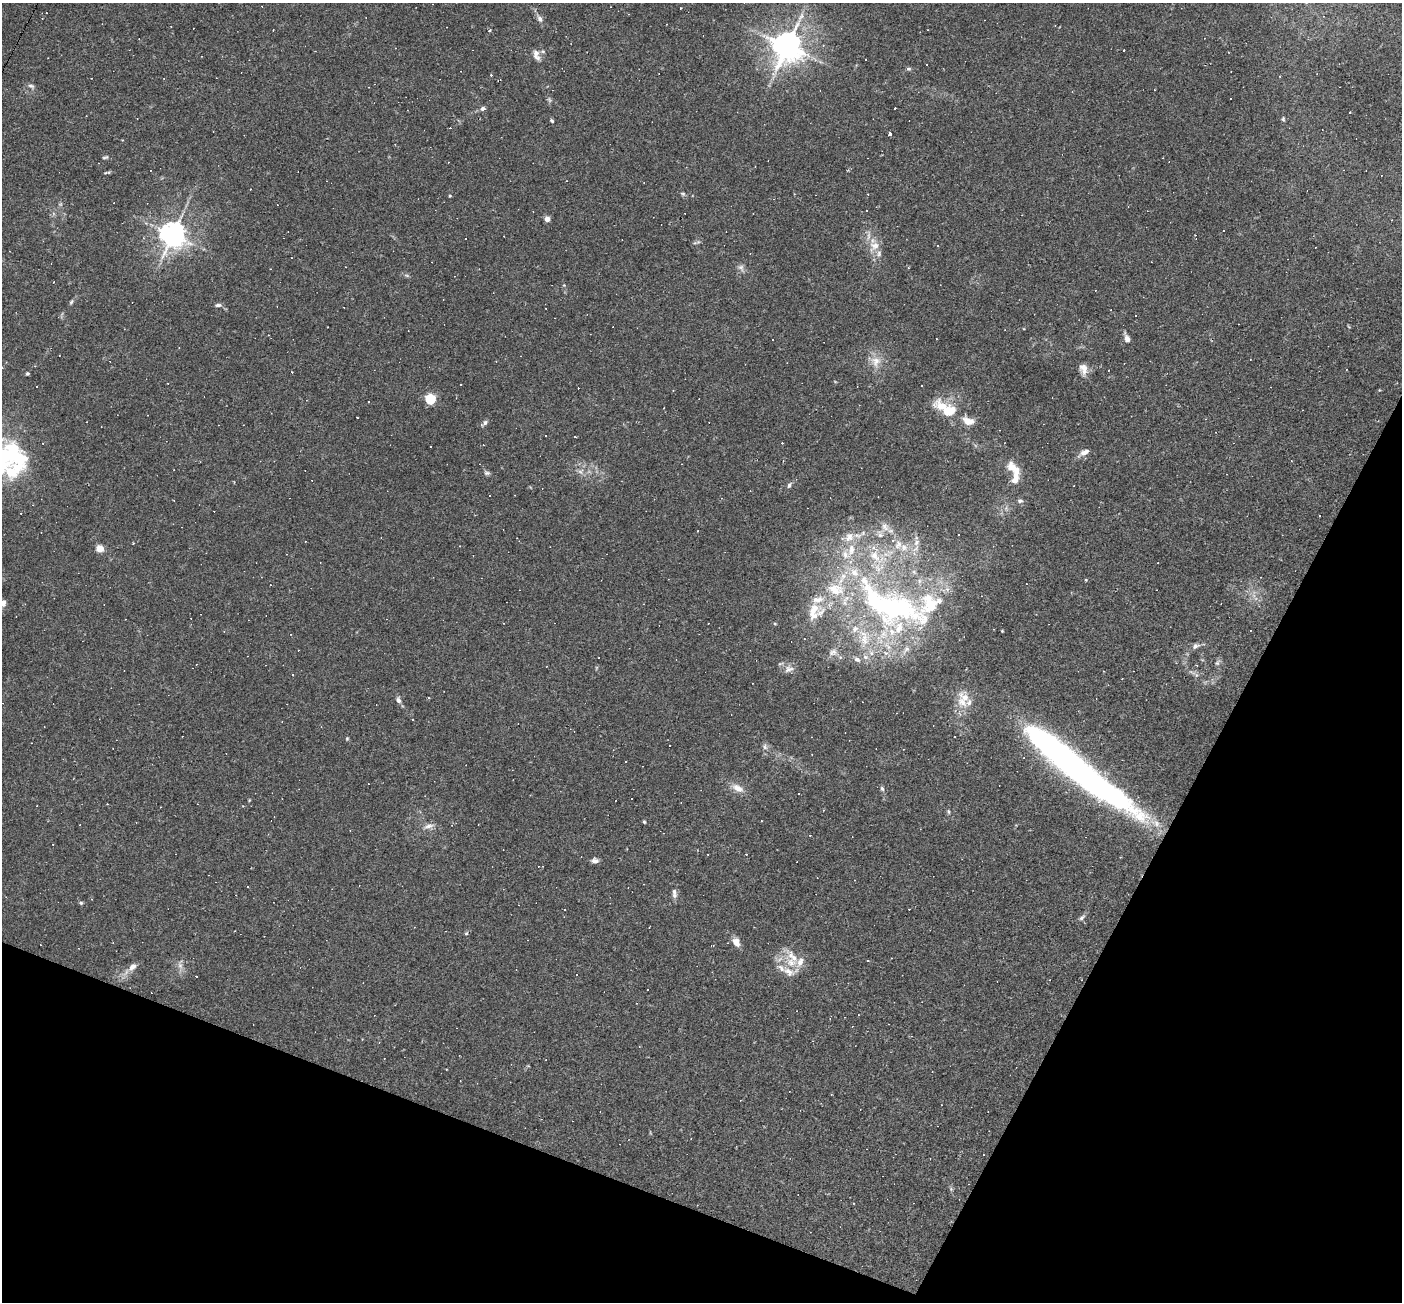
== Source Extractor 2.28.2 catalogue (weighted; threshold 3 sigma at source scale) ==
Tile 15 of 4 x 4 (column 3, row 4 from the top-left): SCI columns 2799-4198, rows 272-1571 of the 5597 x 5610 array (HDU 1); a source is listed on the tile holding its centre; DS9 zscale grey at full resolution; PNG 1404 x 1304 px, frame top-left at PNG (2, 3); no overlay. Shown black and unused: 21% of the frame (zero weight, under 2 of 3 exposures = <1% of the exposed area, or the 3 px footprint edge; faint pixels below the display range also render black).
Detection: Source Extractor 2.28.2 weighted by HDU 2 'WHT'; one run over the whole footprint, this tile lists its part. Background 0.0261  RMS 0.0043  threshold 0.0194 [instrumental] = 3 sigma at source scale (4.5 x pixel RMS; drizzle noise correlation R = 1.50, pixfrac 1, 0.05/0.05 arcsec/px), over >= 5 px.
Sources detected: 191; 1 too faint to see at this stretch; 2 inside a brighter object's white glare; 69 cosmic-ray / hot-pixel residue — not listed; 32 inside a brighter listed object's ellipse — not listed separately; the other 87 listed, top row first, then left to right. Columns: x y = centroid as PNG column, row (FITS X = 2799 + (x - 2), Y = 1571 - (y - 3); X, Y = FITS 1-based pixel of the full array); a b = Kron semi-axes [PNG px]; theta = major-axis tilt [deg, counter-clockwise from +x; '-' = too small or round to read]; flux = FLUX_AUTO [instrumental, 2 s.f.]
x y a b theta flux
680 8 3 2 - 0.25
540 18 10 6 -64 1.7
490 30 3 3 - 0.55
787 46 10 9 - 580
536 55 15 8 -73 2.7
908 69 7 5 -1 0.72
31 86 10 5 -18 1
482 109 7 6 - 1.1
1350 112 3 3 - 0.65
1283 119 5 4 - 0.61
552 121 5 4 - 0.56
890 134 3 3 - 9.3
105 157 9 4 12 0.68
105 173 7 3 19 0.47
683 194 7 4 -18 0.69
450 196 4 3 - 0.4
547 219 4 4 - 4.4
173 235 8 8 - 490
696 242 11 4 10 0.77
874 246 17 12 46 5.2
741 268 10 8 -57 1.6
407 276 6 4 -20 0.63
53 282 2 2 - 0.21
71 302 8 4 46 0.76
218 305 9 4 0 1.1
1127 339 12 6 -72 2.1
876 361 16 14 -84 5.5
1083 369 15 9 -78 3.3
27 373 4 4 - 0.61
430 399 5 5 - 39
949 411 13 10 22 9.2
968 421 13 8 -14 4.8
485 422 7 6 - 1.1
1084 452 15 6 27 2.6
18 458 112 29 -23 42
580 471 9 7 28 1.7
487 473 8 6 1 0.91
1016 473 20 9 84 4.7
789 485 9 5 62 0.96
1020 501 8 5 1 0.96
1319 516 2 2 - 0.27
884 526 12 8 81 2.7
958 535 3 2 - 0.29
916 542 9 8 - 2.2
133 543 3 3 - 0.31
898 545 14 9 62 3.8
100 549 7 6 - 4.2
3 603 9 7 -88 2.1
894 607 132 52 -28 150
775 624 5 3 - 0.44
1195 646 11 7 25 1.7
298 650 2 2 - 0.25
833 652 12 9 31 2.6
865 657 8 6 -22 1.4
857 659 9 6 -22 1.6
1217 663 6 6 - 0.85
789 669 14 9 17 2.6
1196 675 7 4 -73 0.79
398 700 8 6 -68 1.4
962 702 18 12 -55 6.6
347 739 5 4 - 0.46
765 747 8 6 -56 1.3
1024 758 3 2 - 0.28
738 788 18 9 -29 3.9
882 788 7 4 -78 0.85
1103 789 149 22 -37 160
798 794 3 3 - 1.3
681 803 3 2 - 0.3
948 812 7 3 -81 0.59
644 822 4 3 - 0.55
429 826 15 6 11 2.3
53 844 3 2 - 0.46
708 854 2 2 - 0.26
595 861 8 6 3 1.7
248 886 3 2 - 0.37
674 895 7 7 - 1.3
81 903 5 4 - 0.57
1082 918 10 5 42 1.2
649 927 3 2 - 0.36
466 933 5 4 - 0.59
736 942 11 8 -55 3.3
713 945 4 2 - 0.28
791 962 18 12 -7 7.4
180 965 10 6 -63 1.9
132 967 12 8 46 2.8
528 1066 3 3 - 0.5
951 1189 5 5 - 0.66
Overlapping masked pixels (flux is a lower limit): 1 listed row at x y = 1103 789
Isophote crosses this tile's border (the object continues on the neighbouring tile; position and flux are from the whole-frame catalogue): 2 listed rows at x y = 18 458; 3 603